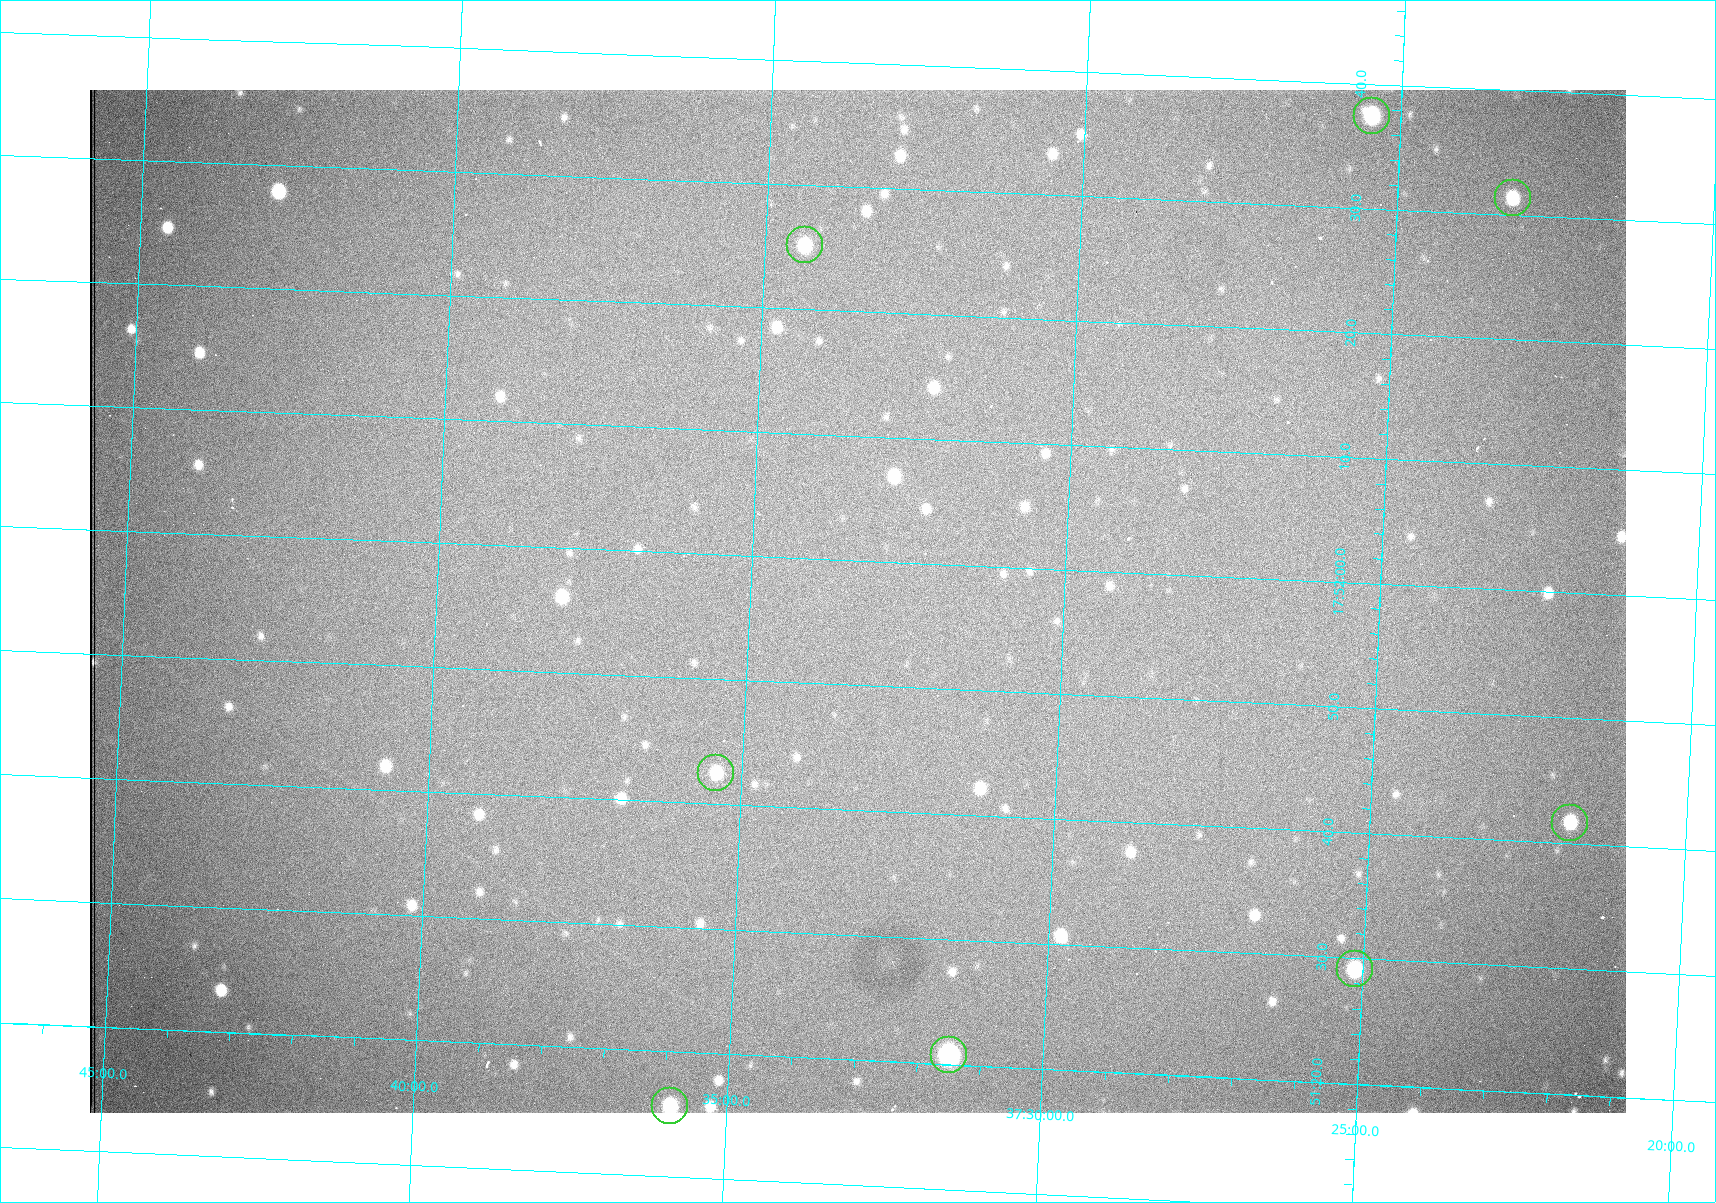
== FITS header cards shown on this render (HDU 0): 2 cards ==
NAXIS1  =                 1536 /fastest changing axis
NAXIS2  =                 1023 /next to fastest changing axis

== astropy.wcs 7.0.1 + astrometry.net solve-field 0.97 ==
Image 1536 x 1023 px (HDU 0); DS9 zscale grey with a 90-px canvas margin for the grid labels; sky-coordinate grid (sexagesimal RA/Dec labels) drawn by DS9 from the SOLVED WCS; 8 Tycho-2 reference stars matched to detected sources circled (green)
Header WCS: RA---TAN/DEC--TAN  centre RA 17:51:57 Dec +37:33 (267.99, +37.55 deg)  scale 0.958 arcsec/px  FOV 24.5' x 16.3'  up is +87 deg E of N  parity flipped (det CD > 0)
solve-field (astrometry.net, Tycho-2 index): VERIFIED the header's WCS against the Tycho-2 star catalogue (8 matches, 0 conflicts) and refined it, rather than solving blind
Solved WCS: RA---TAN-SIP/DEC--TAN-SIP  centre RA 17:51:57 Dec +37:33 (267.99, +37.55 deg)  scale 0.956 arcsec/px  FOV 24.5' x 16.3'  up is +87 deg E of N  parity flipped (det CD > 0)
The solver's refit moves the header's centre by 0.86 arcsec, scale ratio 0.9979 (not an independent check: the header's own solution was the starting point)
Tycho-2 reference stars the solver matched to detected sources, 8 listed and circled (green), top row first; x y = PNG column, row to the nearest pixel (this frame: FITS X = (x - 90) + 1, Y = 1023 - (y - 90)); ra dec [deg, ICRS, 3 dp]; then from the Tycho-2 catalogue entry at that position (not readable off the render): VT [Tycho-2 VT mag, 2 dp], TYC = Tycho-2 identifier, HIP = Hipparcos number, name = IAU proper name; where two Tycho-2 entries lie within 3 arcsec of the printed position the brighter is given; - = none
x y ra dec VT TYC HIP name
1372 116 268.156 +37.424 11.25 2620-712-1 - -
1513 198 268.131 +37.386 12.62 2620-526-1 - -
805 245 268.105 +37.573 11.82 3089-995-1 - -
716 773 267.927 +37.590 11.84 3089-1137-1 - -
1570 823 267.924 +37.364 11.94 2620-391-1 - -
1355 969 267.871 +37.419 11.35 2620-812-1 - -
949 1055 267.836 +37.525 9.96 3089-889-1 - -
670 1106 267.815 +37.598 11.54 3089-1081-1 - -